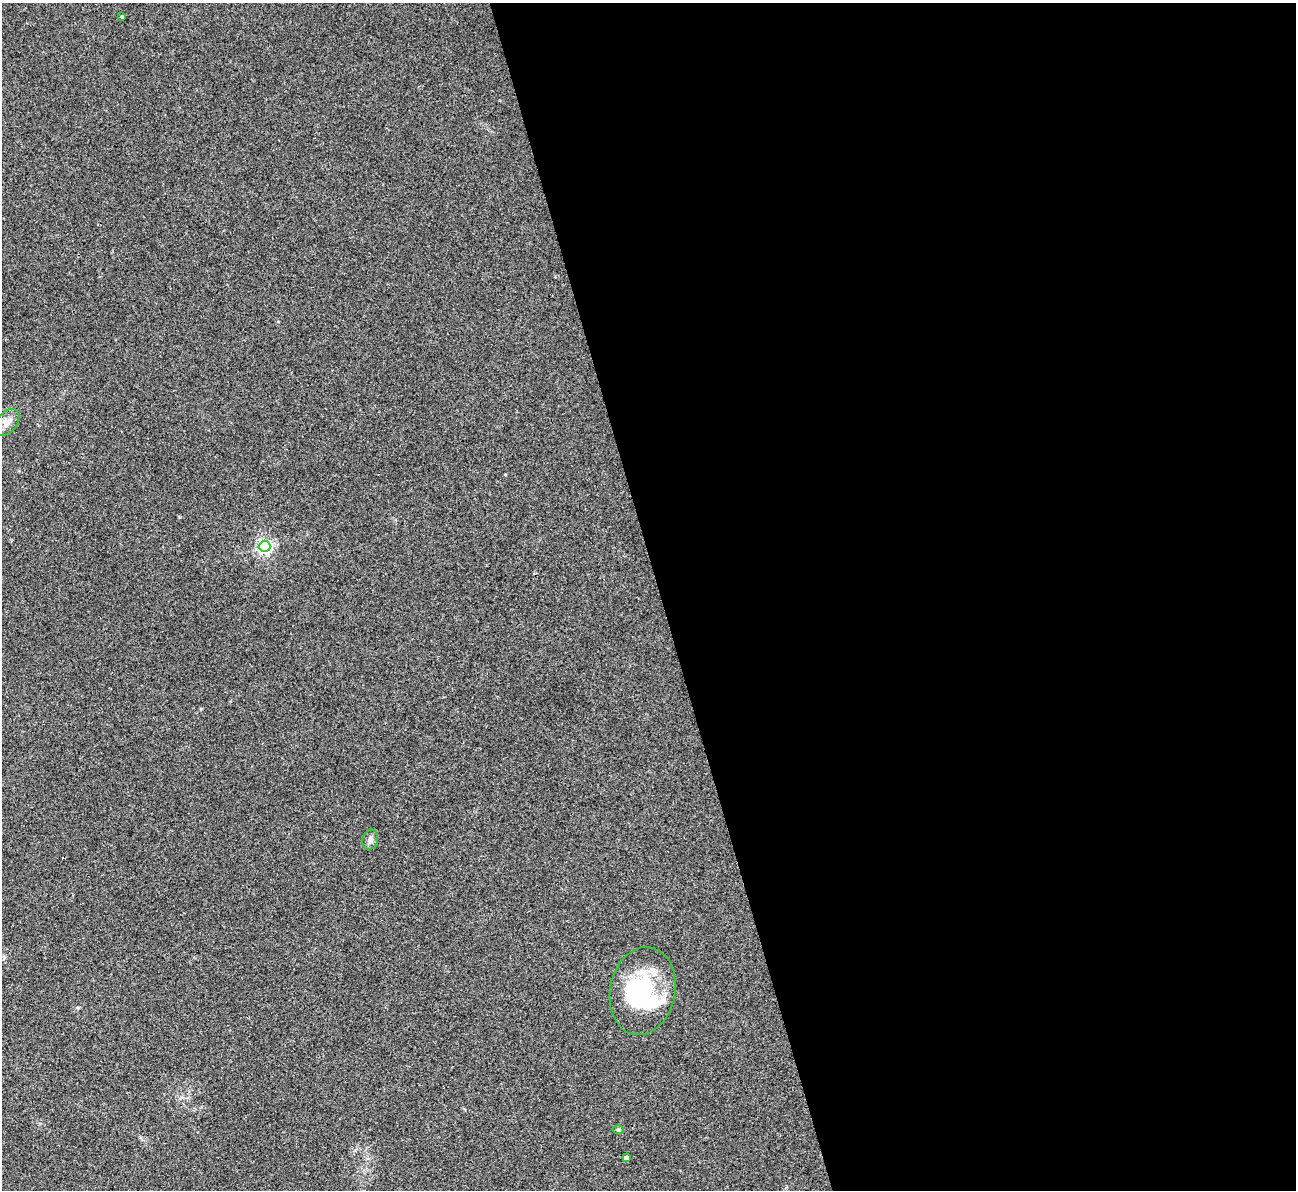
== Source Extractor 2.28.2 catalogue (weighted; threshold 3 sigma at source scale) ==
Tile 8 of 4 x 4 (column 4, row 2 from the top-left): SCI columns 3886-5179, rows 2643-3830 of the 5180 x 5164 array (HDU 1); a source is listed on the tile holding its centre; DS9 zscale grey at full resolution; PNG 1298 x 1192 px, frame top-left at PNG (2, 3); each listed source drawn as its Kron ellipse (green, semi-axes under 4 px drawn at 4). Shown black and unused: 49% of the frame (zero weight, under 3 of 4 exposures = <1% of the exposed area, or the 3 px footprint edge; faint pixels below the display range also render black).
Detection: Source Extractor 2.28.2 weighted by HDU 2 'WHT'; one run over the whole footprint, this tile lists its part. Background 0.0653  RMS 0.005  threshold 0.0223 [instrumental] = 3 sigma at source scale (4.5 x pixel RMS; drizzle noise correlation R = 1.50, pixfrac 1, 0.05/0.05 arcsec/px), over >= 5 px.
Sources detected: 8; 1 inside a brighter object's white glare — neither listed nor drawn; the other 7 listed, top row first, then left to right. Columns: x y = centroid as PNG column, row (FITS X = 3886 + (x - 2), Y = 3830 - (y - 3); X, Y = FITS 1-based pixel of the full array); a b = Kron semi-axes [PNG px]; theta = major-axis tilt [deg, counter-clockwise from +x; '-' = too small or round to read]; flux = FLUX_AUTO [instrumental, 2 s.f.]
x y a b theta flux
122 16 4 3 - 0.6
7 422 15 10 49 3.9
265 546 6 5 - 110
370 840 10 8 72 2
643 991 44 32 79 48
618 1130 6 4 0 0.56
626 1158 4 4 - 2.1